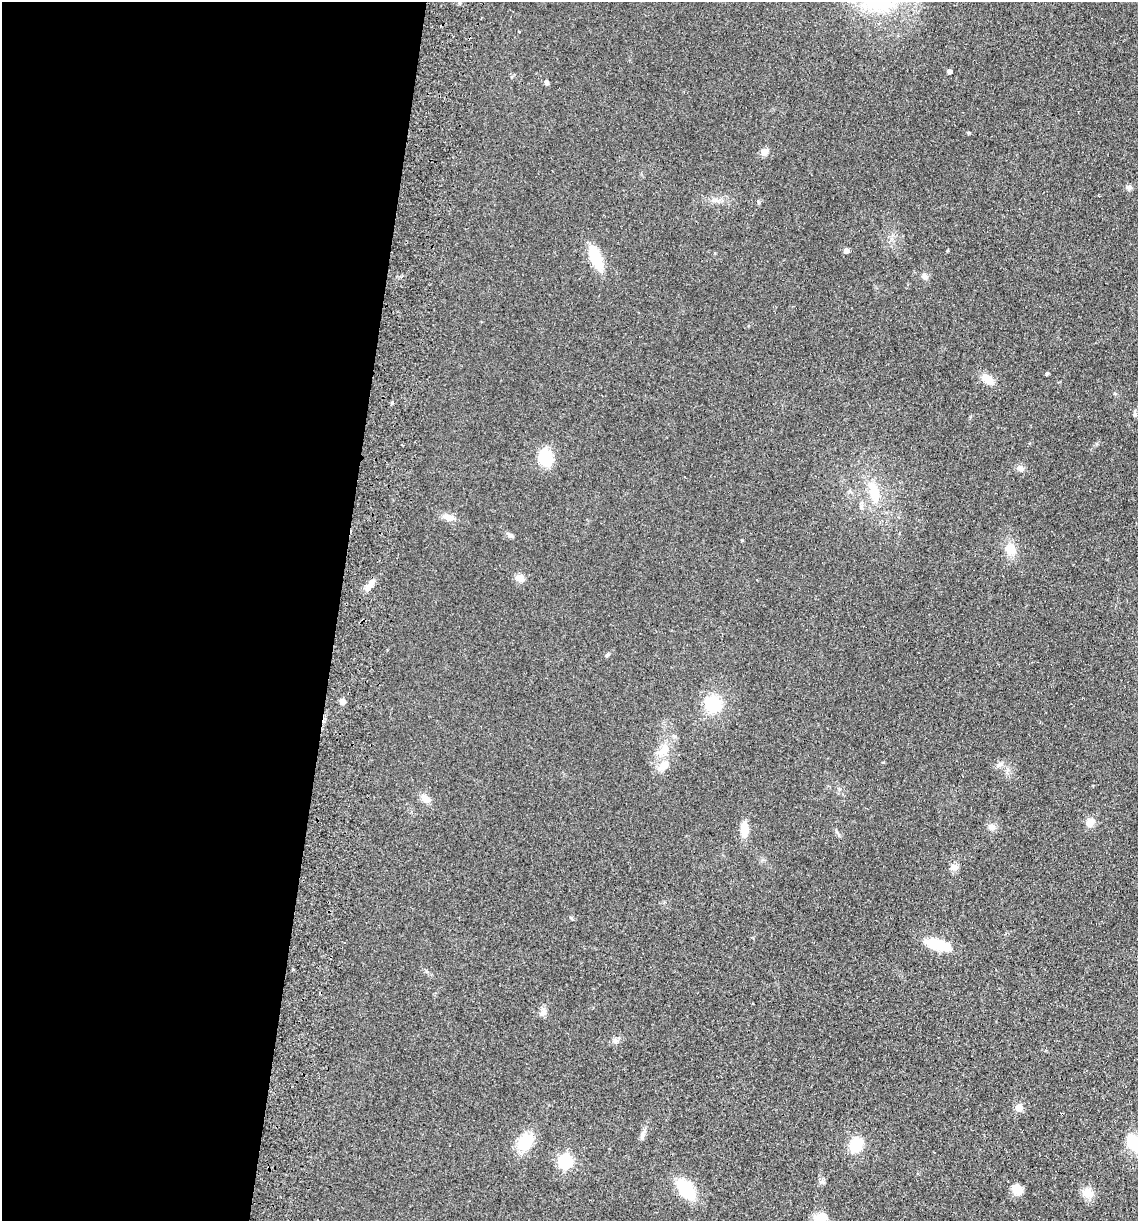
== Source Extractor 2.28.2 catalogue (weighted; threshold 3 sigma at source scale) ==
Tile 5 of 4 x 4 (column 1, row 2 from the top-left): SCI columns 175-1310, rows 2451-3669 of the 5008 x 4901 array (HDU 1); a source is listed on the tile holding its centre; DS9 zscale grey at full resolution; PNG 1140 x 1223 px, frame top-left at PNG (2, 2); no overlay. Shown black and unused: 30% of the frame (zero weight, under 2 of 3 exposures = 3% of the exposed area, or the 3 px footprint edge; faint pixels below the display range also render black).
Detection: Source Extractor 2.28.2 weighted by HDU 2 'WHT'; one run over the whole footprint, this tile lists its part. Background 0.111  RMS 0.01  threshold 0.0449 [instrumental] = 3 sigma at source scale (4.5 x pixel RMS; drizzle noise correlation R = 1.50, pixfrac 1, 0.05/0.05 arcsec/px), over >= 5 px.
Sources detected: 45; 3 cosmic-ray / hot-pixel residue — not listed; the other 42 listed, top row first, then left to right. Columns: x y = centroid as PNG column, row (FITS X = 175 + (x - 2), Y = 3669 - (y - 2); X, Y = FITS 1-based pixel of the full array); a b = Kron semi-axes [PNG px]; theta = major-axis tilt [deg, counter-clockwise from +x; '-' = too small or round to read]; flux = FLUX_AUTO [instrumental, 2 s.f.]
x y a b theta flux
949 71 4 4 - 3.8
546 82 5 4 - 2.8
969 133 5 3 - 1.1
764 152 10 8 32 4.6
1129 187 7 7 - 2.8
846 250 4 4 - 5.7
596 258 27 12 -67 29
924 276 9 7 -43 3.2
1047 373 4 4 - 1.4
988 379 15 9 -35 12
545 457 17 13 -84 30
1020 468 9 8 - 4.2
874 492 32 13 -77 25
448 517 14 8 -11 7.1
511 535 10 4 -34 2
1010 549 15 12 -71 13
520 578 11 8 -11 5.5
369 586 16 6 58 7.1
342 701 4 4 - 10
713 704 17 15 -20 37
663 751 17 8 34 10
999 765 8 5 30 2.6
664 766 20 10 37 10
425 798 12 9 -33 7.2
1090 822 10 9 - 7.6
992 827 9 8 - 5.1
744 829 16 8 -89 13
954 867 11 6 0 3.8
937 945 31 12 -14 27
753 1003 2 2 - 0.92
543 1012 13 6 50 4.3
615 1040 6 6 - 2.7
1019 1108 5 5 - 19
642 1135 14 5 76 3.5
525 1142 22 15 59 28
1133 1143 18 12 -62 25
856 1144 13 10 59 28
565 1161 6 6 - 170
686 1189 19 11 -53 49
1017 1189 10 9 - 13
1088 1193 12 10 -24 12
820 1217 16 10 5 11
Isophote crosses this tile's border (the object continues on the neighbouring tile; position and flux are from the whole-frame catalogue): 2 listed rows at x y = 1133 1143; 820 1217
Unlisted compact peaks at least as high as the median listed source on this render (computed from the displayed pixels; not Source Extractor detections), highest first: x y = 607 655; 742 540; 392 403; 758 201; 822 1182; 571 918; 947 251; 883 762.